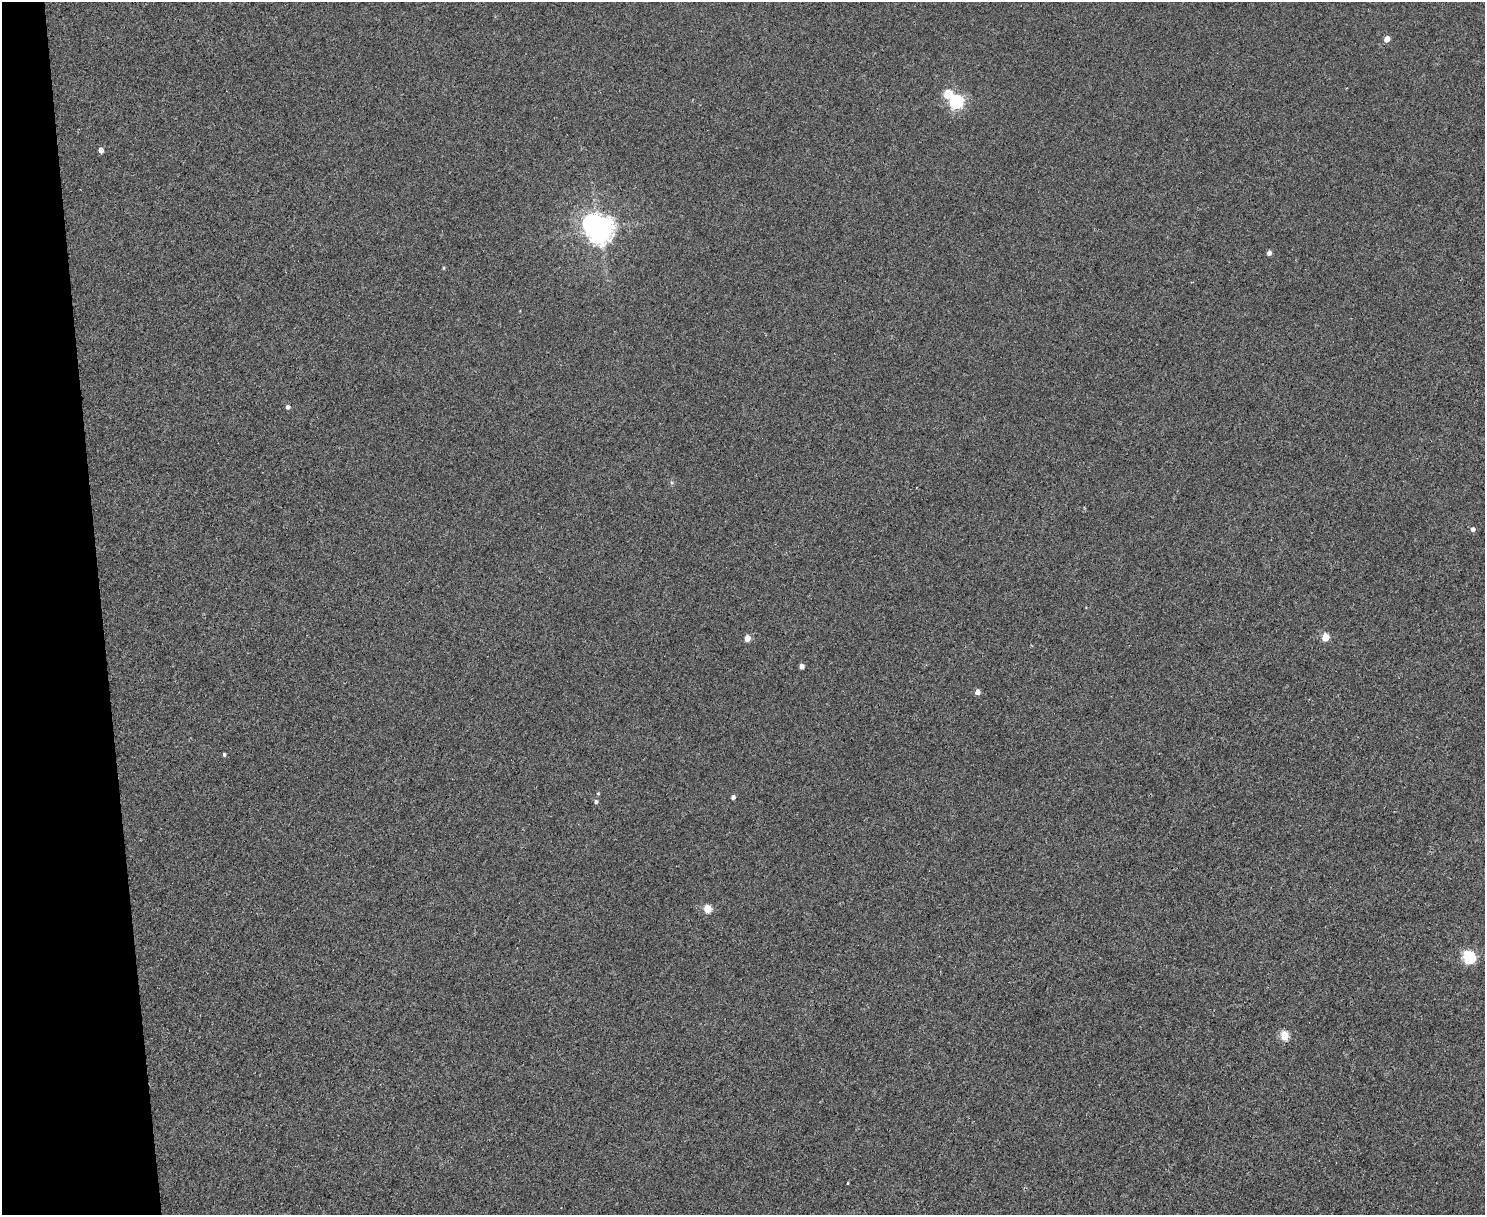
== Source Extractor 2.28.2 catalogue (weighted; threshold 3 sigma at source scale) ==
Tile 4 of 3 x 4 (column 1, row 2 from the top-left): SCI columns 249-1731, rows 2427-3639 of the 4834 x 4854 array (HDU 1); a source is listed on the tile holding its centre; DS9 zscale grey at full resolution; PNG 1487 x 1217 px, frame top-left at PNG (2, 2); no overlay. Shown black and unused: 7% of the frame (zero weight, under 2 of 3 exposures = <1% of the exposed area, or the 3 px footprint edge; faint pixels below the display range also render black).
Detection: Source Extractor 2.28.2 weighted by HDU 2 'WHT'; one run over the whole footprint, this tile lists its part. Background 0.0018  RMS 0.005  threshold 0.0225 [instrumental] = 3 sigma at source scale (4.5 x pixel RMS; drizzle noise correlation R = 1.50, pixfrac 1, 0.05/0.05 arcsec/px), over >= 5 px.
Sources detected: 20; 1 inside a brighter object's white glare — not listed; the other 19 listed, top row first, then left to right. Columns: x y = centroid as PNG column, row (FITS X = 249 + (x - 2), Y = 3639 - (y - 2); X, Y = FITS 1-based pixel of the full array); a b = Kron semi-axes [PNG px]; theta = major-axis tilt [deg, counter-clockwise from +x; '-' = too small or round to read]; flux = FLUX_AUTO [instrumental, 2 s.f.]
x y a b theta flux
1387 39 5 4 - 5.7
956 101 8 6 -44 130
101 150 5 4 - 3.2
598 230 12 9 -41 530
1269 253 4 4 - 2.4
444 268 4 3 - 0.6
288 407 5 5 - 1.6
1473 529 5 5 - 1.8
1325 637 5 5 - 13
747 638 5 4 - 6.7
801 666 4 4 - 3.1
977 692 5 4 - 3.5
224 754 4 3 - 0.86
598 793 5 4 - 0.66
733 797 4 4 - 1.6
596 802 5 4 - 1.2
707 908 5 5 - 17
1469 957 6 6 - 67
1284 1035 5 5 - 17